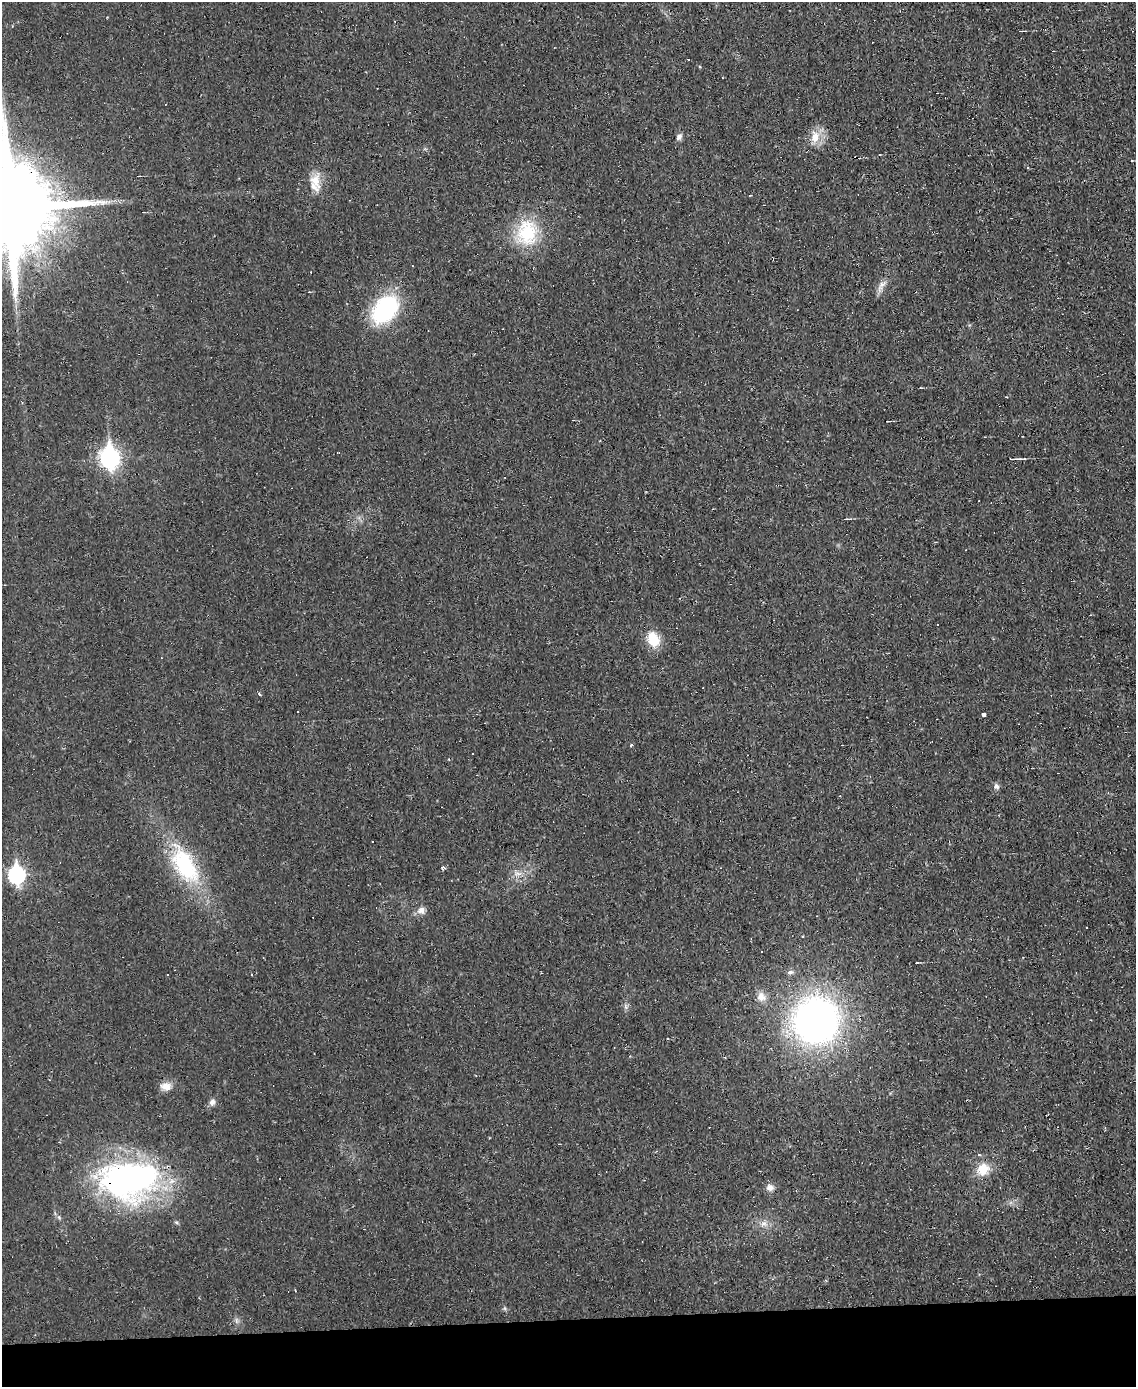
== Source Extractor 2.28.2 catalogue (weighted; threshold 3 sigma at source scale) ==
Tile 10 of 4 x 3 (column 2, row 3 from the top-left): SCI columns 1135-2268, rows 128-1512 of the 4535 x 4512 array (HDU 1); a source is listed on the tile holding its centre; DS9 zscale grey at full resolution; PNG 1138 x 1389 px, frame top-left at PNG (2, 2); no overlay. Shown black and unused: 5% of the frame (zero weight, under 2 of 3 exposures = <1% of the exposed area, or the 3 px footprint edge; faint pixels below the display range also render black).
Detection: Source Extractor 2.28.2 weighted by HDU 2 'WHT'; one run over the whole footprint, this tile lists its part. Background 0.0242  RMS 0.0048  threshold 0.0214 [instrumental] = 3 sigma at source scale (4.5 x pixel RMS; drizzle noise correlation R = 1.50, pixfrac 1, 0.05/0.05 arcsec/px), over >= 5 px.
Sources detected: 60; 18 cosmic-ray / hot-pixel residue — not listed; the other 42 listed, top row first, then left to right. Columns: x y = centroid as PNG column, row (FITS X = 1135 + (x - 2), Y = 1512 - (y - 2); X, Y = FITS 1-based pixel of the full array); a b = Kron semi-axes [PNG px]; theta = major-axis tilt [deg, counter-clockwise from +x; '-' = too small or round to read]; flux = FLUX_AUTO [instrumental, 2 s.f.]
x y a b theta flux
1020 31 4 2 - 0.56
679 137 10 7 55 1.6
815 137 18 11 84 6.9
1027 167 4 3 - 0.67
315 180 23 14 -82 7.9
8 208 25 22 0 10000
527 233 31 24 87 27
881 286 19 7 61 3.3
385 309 29 20 51 54
22 402 4 4 - 0.48
109 458 10 8 -85 210
1014 459 10 2 3 1.9
846 519 5 3 - 0.75
653 639 16 12 -64 13
259 694 3 3 - 2.1
983 714 4 3 - 3
631 745 4 3 - 0.77
472 754 3 2 - 0.34
996 786 8 7 - 1.5
185 865 56 27 -58 43
443 868 5 4 - 1.2
518 874 13 5 0 2.4
16 875 8 7 - 120
421 910 10 9 - 2.8
761 952 2 2 - 0.39
917 963 3 2 - 0.44
790 972 7 6 - 1.6
168 974 3 2 - 0.35
252 974 3 3 - 1.6
761 997 13 12 - 4.2
626 1007 8 3 -71 1
816 1020 36 34 78 240
668 1039 3 3 - 2.2
166 1086 15 10 0 4.1
212 1102 8 7 - 2.2
1105 1130 3 3 - 0.4
979 1155 5 3 - 0.51
983 1169 13 12 - 10
129 1180 68 41 2 140
770 1187 10 9 - 2.7
764 1223 10 7 29 2.5
236 1321 9 4 -82 1.3
Overlapping masked pixels (flux is a lower limit): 2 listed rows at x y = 8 208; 129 1180
Isophote crosses this tile's border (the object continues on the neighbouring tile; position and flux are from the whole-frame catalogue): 1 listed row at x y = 8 208
Unlisted compact peaks at least as high as the median listed source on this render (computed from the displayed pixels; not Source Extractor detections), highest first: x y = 505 1308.